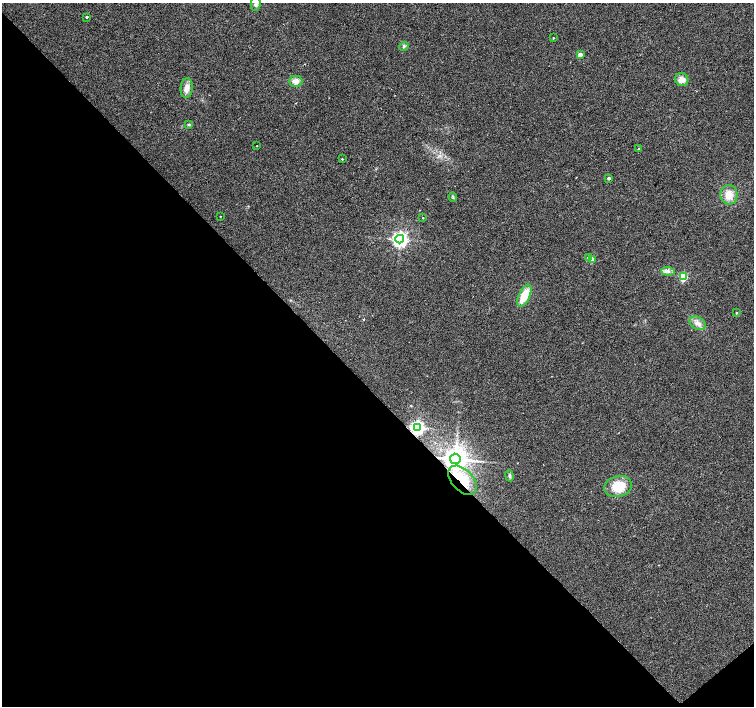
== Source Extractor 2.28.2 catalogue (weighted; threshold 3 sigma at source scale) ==
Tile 14 of 4 x 4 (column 2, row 4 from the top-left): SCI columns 1507-3010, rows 214-1620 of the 6018 x 5989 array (HDU 1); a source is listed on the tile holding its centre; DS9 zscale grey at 2 x 2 block average (1 PNG px = mean of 2 x 2 image px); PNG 756 x 708 px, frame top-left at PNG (2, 3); each listed source drawn as its Kron ellipse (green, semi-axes under 4 px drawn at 4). Shown black and unused: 45% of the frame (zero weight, under 2 of 3 exposures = <1% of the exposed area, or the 3 px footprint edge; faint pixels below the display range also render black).
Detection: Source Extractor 2.28.2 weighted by HDU 2 'WHT'; one run over the whole footprint, this tile lists its part. Background 0.0386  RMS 0.0086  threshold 0.0389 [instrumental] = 3 sigma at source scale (4.5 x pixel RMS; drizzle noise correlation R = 1.50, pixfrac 1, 0.0396/0.0396 arcsec/px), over >= 5 px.
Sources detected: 30; all 30 listed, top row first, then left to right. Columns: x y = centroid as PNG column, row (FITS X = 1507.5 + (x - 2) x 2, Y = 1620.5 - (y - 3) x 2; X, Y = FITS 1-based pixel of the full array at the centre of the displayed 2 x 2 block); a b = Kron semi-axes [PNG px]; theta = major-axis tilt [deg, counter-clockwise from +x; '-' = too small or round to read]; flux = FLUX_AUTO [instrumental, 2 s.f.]
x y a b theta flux
256 4 7 5 81 6.8
87 17 2 2 - 2.9
553 38 2 2 - 1.4
404 46 5 3 - 3
580 55 3 2 - 20
682 79 7 6 - 14
296 81 7 5 0 13
187 88 10 6 86 13
188 124 4 3 - 2.2
257 146 2 2 - 0.78
638 149 3 2 - 1.8
342 159 2 2 - 1.7
609 178 2 2 - 6.5
729 195 9 8 - 24
453 197 5 2 - 2
220 216 2 2 - 1.4
423 218 2 2 - 1.1
400 239 4 4 - 760
589 257 3 3 - 7
592 259 3 2 - 28
668 271 7 4 -5 6.3
683 277 3 3 - 120
524 296 12 5 64 40
736 313 2 2 - 1.7
698 323 8 6 -32 11
417 427 4 4 - 570
455 459 5 5 - 2500
509 476 6 4 -79 3.9
463 480 17 10 -46 47
618 486 14 10 15 42
Overlapping masked pixels (flux is a lower limit): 3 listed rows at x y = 417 427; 455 459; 463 480
Isophote crosses this tile's border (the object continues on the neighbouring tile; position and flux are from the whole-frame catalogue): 1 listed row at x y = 256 4